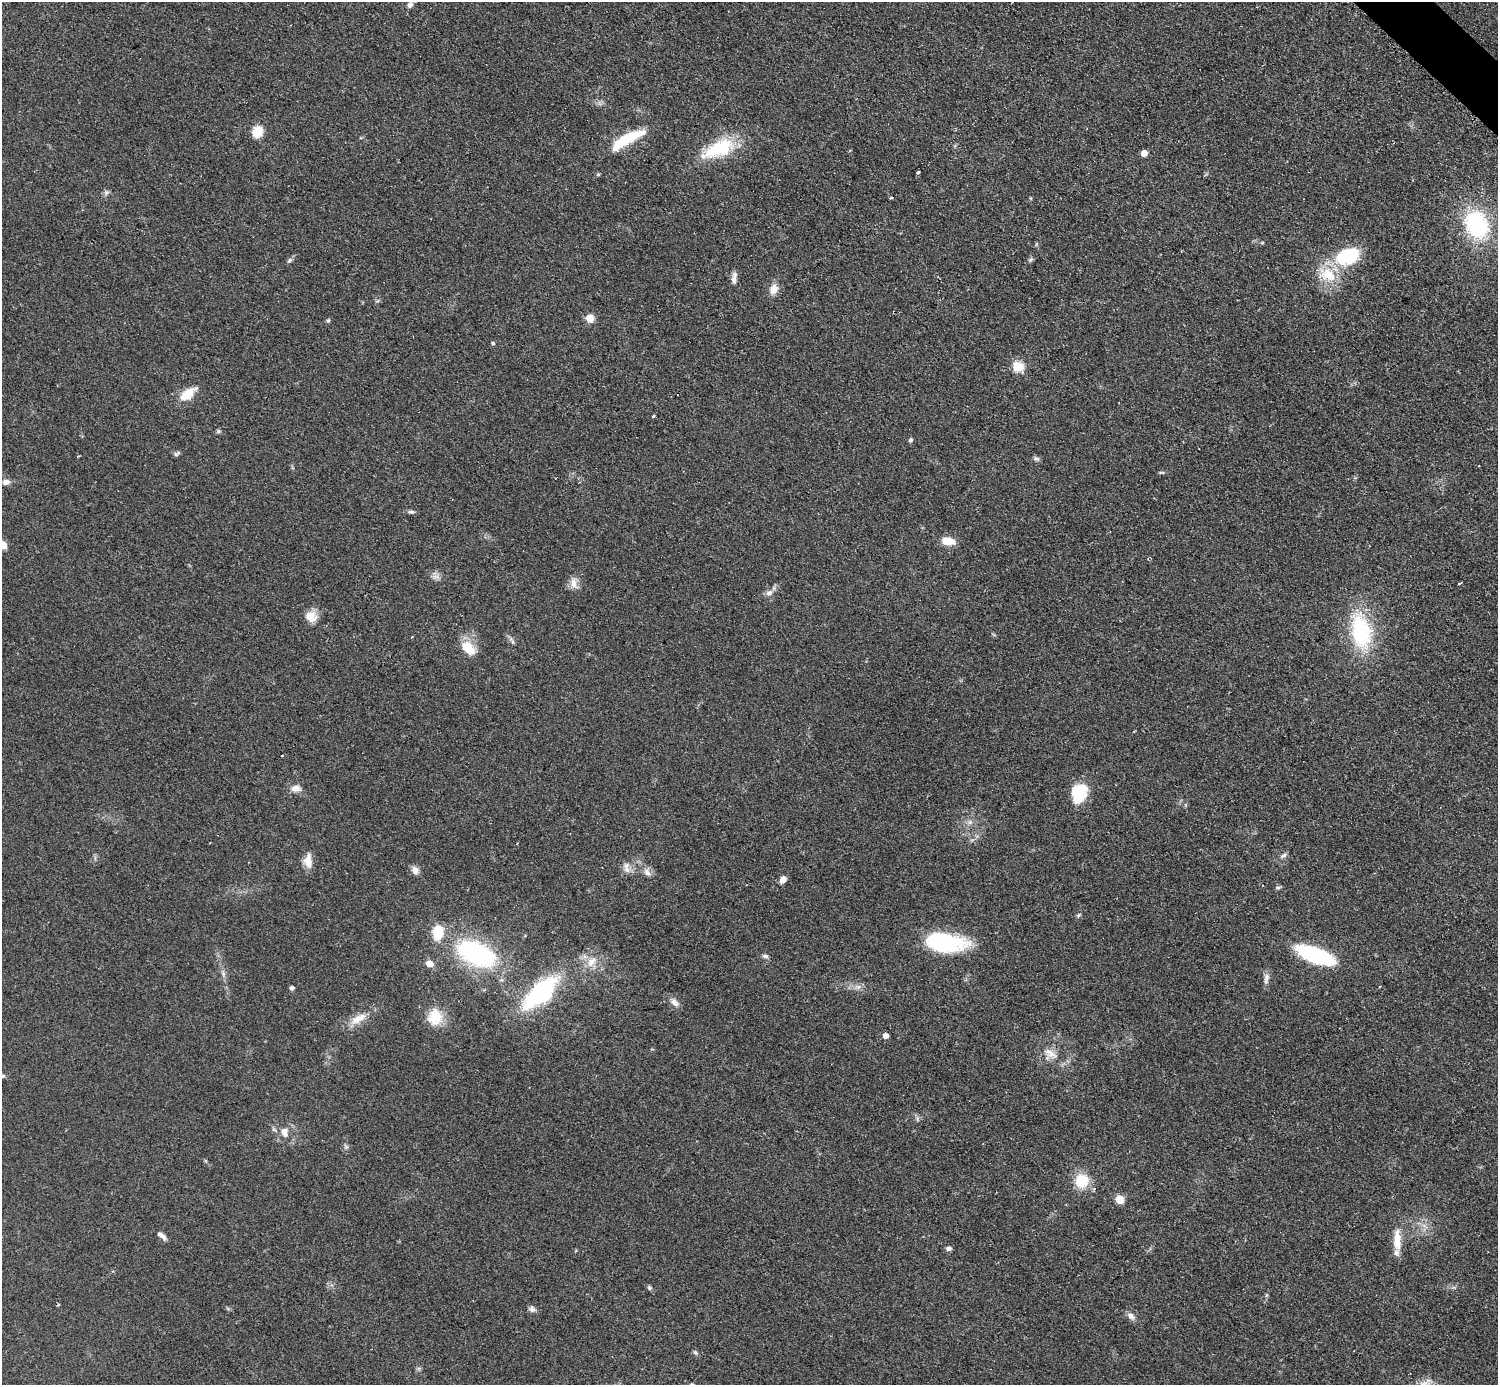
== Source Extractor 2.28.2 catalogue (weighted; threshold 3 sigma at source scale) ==
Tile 10 of 4 x 4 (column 2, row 3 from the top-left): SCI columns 1503-2998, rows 1690-3072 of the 5992 x 5992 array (HDU 1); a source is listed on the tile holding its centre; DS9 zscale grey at full resolution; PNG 1500 x 1387 px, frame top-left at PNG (2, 2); no overlay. Shown black and unused: <1% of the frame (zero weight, under 2 of 3 exposures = <1% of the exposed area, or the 3 px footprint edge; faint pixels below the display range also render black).
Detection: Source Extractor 2.28.2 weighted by HDU 2 'WHT'; one run over the whole footprint, this tile lists its part. Background 0.0555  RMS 0.0074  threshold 0.0333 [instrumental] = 3 sigma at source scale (4.5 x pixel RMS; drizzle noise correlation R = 1.50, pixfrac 1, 0.05/0.05 arcsec/px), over >= 5 px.
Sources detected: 84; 1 inside a brighter object's white glare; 2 cosmic-ray / hot-pixel residue — not listed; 2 inside a brighter listed object's ellipse — not listed separately; the other 79 listed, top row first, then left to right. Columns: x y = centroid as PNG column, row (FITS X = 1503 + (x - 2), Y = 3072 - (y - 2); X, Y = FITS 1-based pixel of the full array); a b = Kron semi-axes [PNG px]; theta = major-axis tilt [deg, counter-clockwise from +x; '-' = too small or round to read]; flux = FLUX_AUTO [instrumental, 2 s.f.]
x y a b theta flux
410 5 8 6 61 2.8
257 131 12 10 68 12
627 138 41 11 23 28
718 149 42 18 24 41
1144 153 5 4 - 7.5
918 173 4 3 - 2.7
598 174 5 4 - 0.91
106 193 7 6 - 1.9
891 198 3 3 - 2
1476 225 26 20 -63 78
1347 256 31 19 22 39
289 260 7 6 - 1.6
1030 260 6 6 - 1.4
733 279 15 6 -87 3.6
774 289 11 9 68 7.2
590 318 11 9 -52 6.1
328 320 6 4 66 1.1
493 343 5 4 - 0.87
1018 367 6 5 - 41
188 394 23 11 38 13
653 416 3 3 - 2.8
218 431 6 5 - 1.3
910 440 6 5 - 1.6
177 454 9 5 27 1.5
1036 458 9 5 -5 1.7
1161 472 8 4 0 1.1
6 482 10 7 1 3.8
411 512 9 5 -4 1.8
948 541 14 8 -9 11
2 545 5 5 - 20
436 576 10 5 -1 2.9
574 583 16 9 -80 6
1459 584 3 3 - 1.4
769 593 10 7 24 3.5
311 616 14 12 -18 9.5
1361 632 39 20 -79 69
412 637 3 2 - 0.99
468 648 20 12 -46 14
296 788 13 9 3 5.2
1079 793 22 16 74 25
970 822 7 6 - 2.4
1283 855 10 5 26 2
308 862 15 12 -70 6.7
627 865 11 8 42 4.7
415 870 11 8 -64 3.8
647 872 13 8 -42 4.4
783 880 7 5 60 5.4
1278 887 8 5 8 1.4
1078 915 6 5 - 1.2
438 932 16 12 86 19
945 942 42 19 -6 70
476 954 32 17 -25 130
1315 955 37 13 -21 75
765 956 8 5 -8 1.8
591 962 17 11 50 9.7
429 963 5 5 - 13
223 974 8 4 90 2
1266 978 16 7 82 3.7
858 987 7 4 18 2
292 988 4 4 - 2.4
541 993 47 20 42 79
674 1002 14 7 -46 4
435 1017 22 19 87 18
358 1019 28 10 30 11
886 1036 5 5 - 4.6
1050 1053 22 10 -33 9.1
917 1119 7 4 72 1.4
284 1132 10 7 -73 5.5
346 1147 7 5 -45 1.4
1082 1181 18 18 - 18
1120 1200 5 5 - 23
161 1235 12 5 -42 3.8
1397 1240 30 9 -90 13
948 1249 6 5 - 2.6
649 1288 6 5 - 1.3
532 1309 9 7 -12 2.6
1131 1316 12 7 -43 3.7
695 1352 8 5 -41 1.3
1426 1383 23 11 20 8
Isophote crosses this tile's border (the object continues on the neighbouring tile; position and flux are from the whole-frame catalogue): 2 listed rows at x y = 2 545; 1426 1383